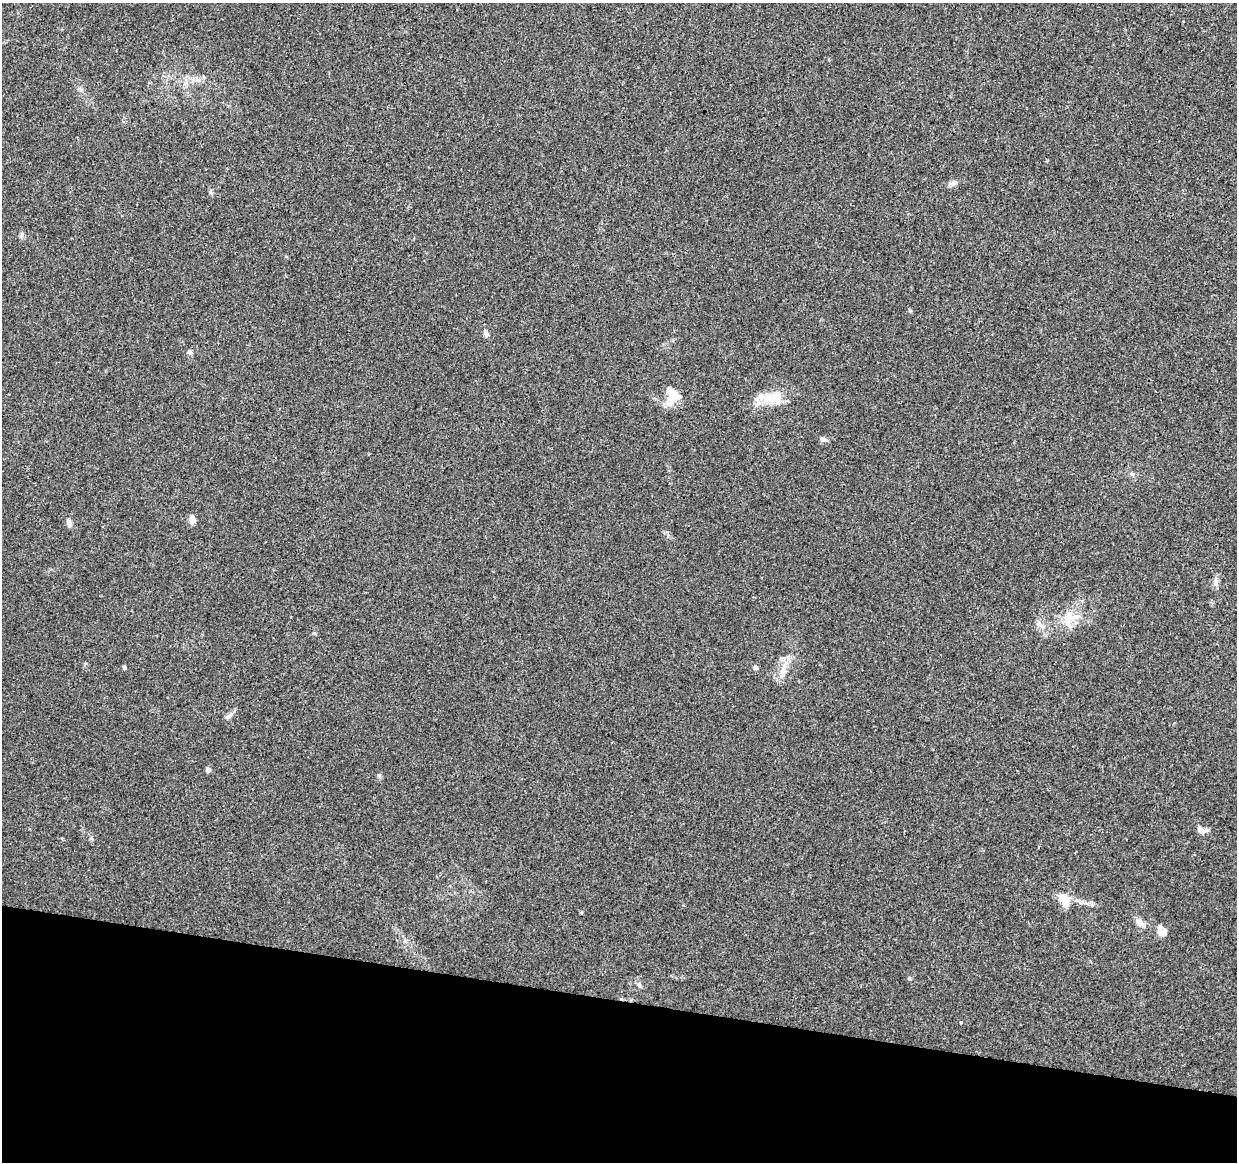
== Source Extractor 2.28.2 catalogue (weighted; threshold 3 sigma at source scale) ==
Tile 15 of 4 x 4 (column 3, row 4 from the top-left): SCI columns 2472-3706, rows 226-1385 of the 4953 x 5153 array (HDU 1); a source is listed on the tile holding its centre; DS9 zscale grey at full resolution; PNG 1239 x 1164 px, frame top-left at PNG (2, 3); no overlay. Shown black and unused: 14% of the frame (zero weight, under 3 of 4 exposures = <1% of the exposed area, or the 3 px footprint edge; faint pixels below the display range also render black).
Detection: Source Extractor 2.28.2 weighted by HDU 2 'WHT'; one run over the whole footprint, this tile lists its part. Background 0.0224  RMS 0.0028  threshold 0.0127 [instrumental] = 3 sigma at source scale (4.5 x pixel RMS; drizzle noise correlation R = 1.50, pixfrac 1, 0.0396/0.0396 arcsec/px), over >= 5 px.
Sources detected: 25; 1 inside a brighter object's white glare — not listed; the other 24 listed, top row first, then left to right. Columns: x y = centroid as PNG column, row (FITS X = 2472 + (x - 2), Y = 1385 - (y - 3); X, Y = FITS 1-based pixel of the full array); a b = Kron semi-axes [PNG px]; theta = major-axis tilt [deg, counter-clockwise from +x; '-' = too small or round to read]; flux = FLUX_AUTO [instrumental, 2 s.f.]
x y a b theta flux
953 183 7 6 - 0.83
210 192 6 5 - 0.5
486 333 11 5 -70 0.89
190 352 6 5 - 0.53
772 397 32 15 5 6.9
670 400 19 12 64 3.7
823 439 9 6 -9 0.87
192 519 11 7 -88 1.4
69 522 12 5 -76 1
1216 582 12 4 81 0.9
1069 617 20 11 81 4.2
1040 625 12 3 -31 0.73
124 667 4 4 - 0.53
756 668 5 5 - 0.69
783 670 19 8 74 3.1
228 717 8 4 8 0.63
208 770 5 5 - 1.1
379 775 6 5 - 0.46
1201 830 13 8 -34 1.4
1064 900 21 10 -65 3.2
1140 923 16 7 -40 1.7
1162 931 13 10 -62 1.8
639 985 7 4 -45 0.53
961 1022 3 3 - 0.93
Unlisted compact peaks at least as high as the median listed source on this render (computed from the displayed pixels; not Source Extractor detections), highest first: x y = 1092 905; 909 978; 22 234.